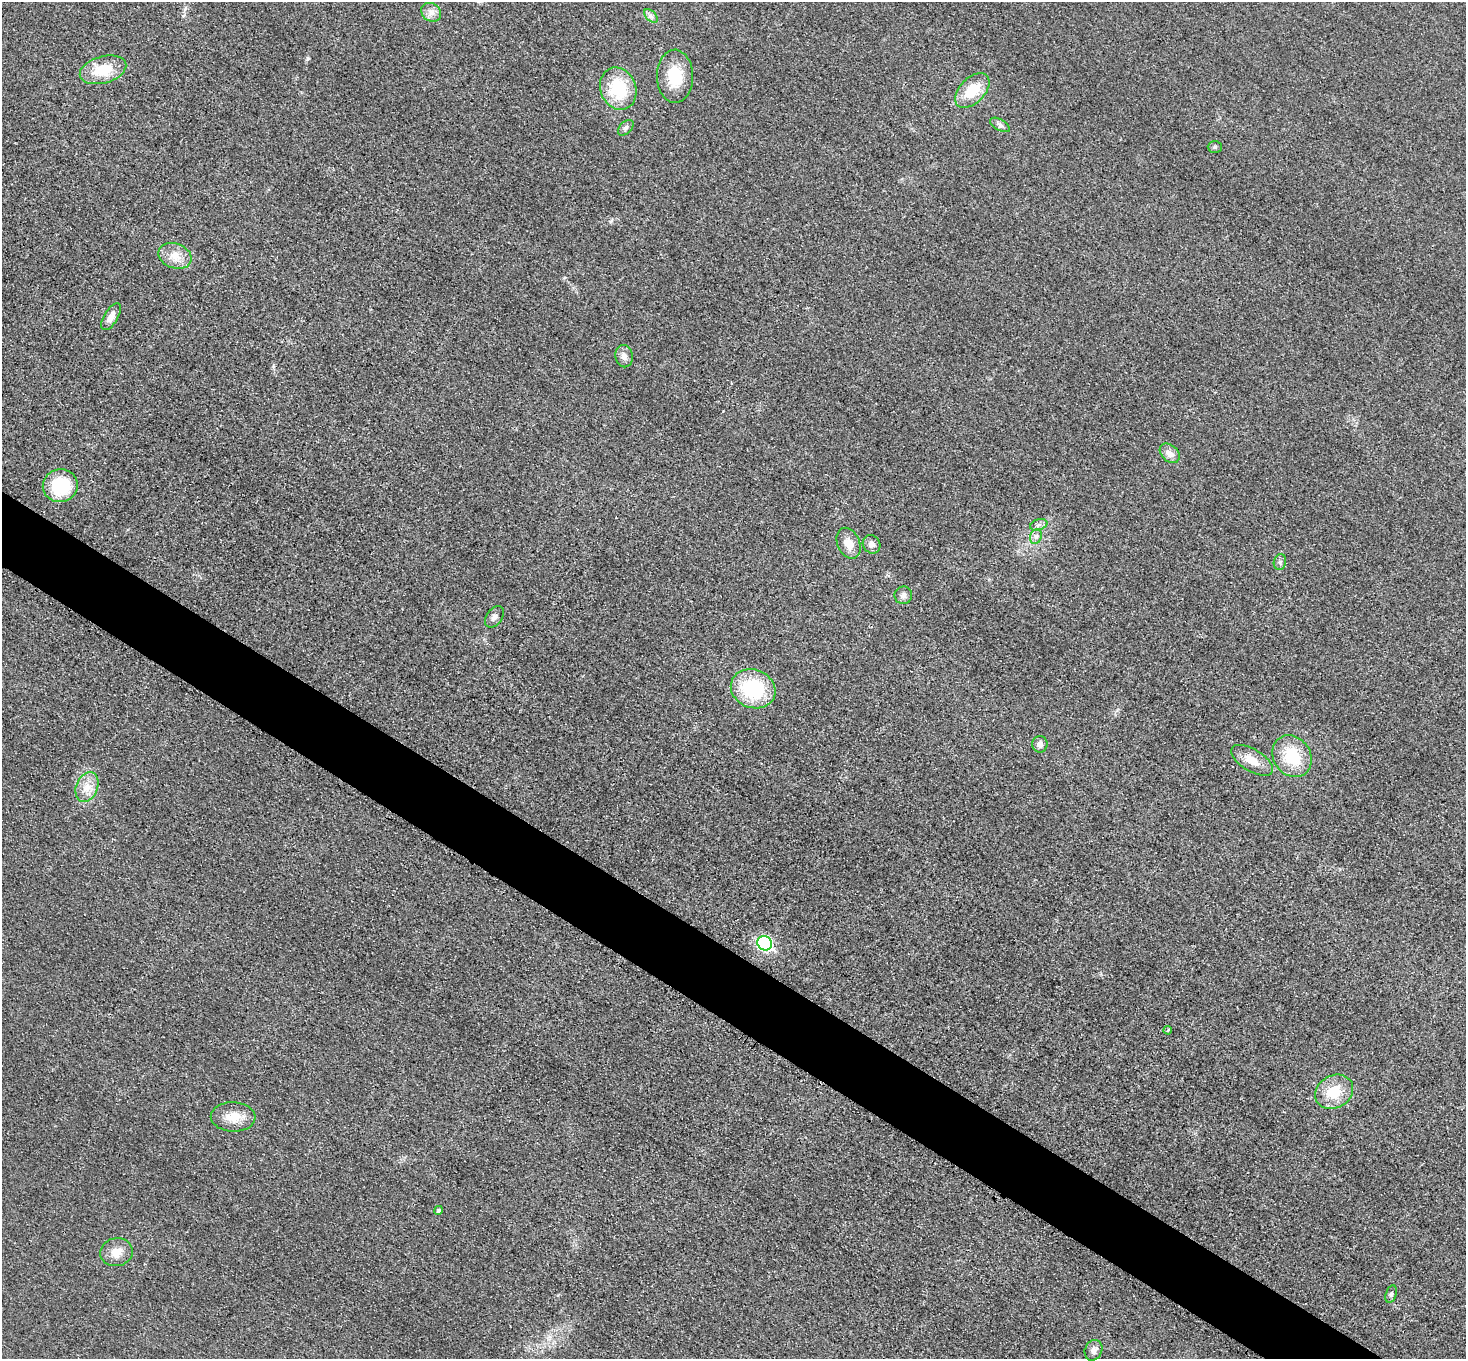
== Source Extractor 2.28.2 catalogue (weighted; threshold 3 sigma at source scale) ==
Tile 6 of 4 x 4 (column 2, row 2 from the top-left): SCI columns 1480-2943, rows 3020-4376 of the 5883 x 5891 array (HDU 1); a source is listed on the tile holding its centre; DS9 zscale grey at full resolution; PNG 1468 x 1361 px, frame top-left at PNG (2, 2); each listed source drawn as its Kron ellipse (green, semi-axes under 4 px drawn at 4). Shown black and unused: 5% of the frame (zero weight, under 3 of 4 exposures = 1% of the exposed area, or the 3 px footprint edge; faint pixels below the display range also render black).
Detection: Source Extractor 2.28.2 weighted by HDU 2 'WHT'; one run over the whole footprint, this tile lists its part. Background 0.0219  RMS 0.0061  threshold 0.0276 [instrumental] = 3 sigma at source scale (4.5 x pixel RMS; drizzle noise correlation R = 1.50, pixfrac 1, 0.05/0.05 arcsec/px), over >= 5 px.
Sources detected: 34; all 34 listed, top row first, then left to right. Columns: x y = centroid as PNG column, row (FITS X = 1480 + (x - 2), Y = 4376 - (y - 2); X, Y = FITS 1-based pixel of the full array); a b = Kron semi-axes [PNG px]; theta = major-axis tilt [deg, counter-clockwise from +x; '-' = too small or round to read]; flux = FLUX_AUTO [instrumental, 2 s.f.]
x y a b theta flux
431 12 10 9 - 3.6
651 16 8 5 -45 1.8
103 70 24 13 16 19
675 76 26 18 -89 18
618 89 21 17 -69 31
972 90 21 12 45 18
1000 125 11 5 -31 2
626 128 9 6 45 1.8
1215 147 7 6 - 1.3
175 256 17 12 -20 8.3
111 317 15 7 59 4
624 356 11 8 -80 3.8
1170 453 11 8 -42 4.6
60 486 17 16 - 34
1039 525 9 5 18 2
1036 537 7 5 68 2
849 543 16 11 -66 7
872 544 9 8 - 3.2
1280 562 8 6 77 1.6
903 595 9 8 - 2.5
494 617 12 7 53 2.8
753 689 23 19 -22 40
1040 744 8 7 - 3.6
1292 756 22 18 -55 25
1252 760 23 11 -31 9.9
87 787 15 10 68 7.3
765 943 7 7 - 97
1168 1030 4 3 - 0.63
1334 1092 20 16 30 18
233 1117 22 14 -2 11
438 1210 4 4 - 1.2
116 1252 16 14 9 7.8
1391 1294 9 5 74 1.5
1093 1350 10 8 65 3.3
Unlisted compact peaks at least as high as the median listed source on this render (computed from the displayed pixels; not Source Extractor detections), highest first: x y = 308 58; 611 221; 273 366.